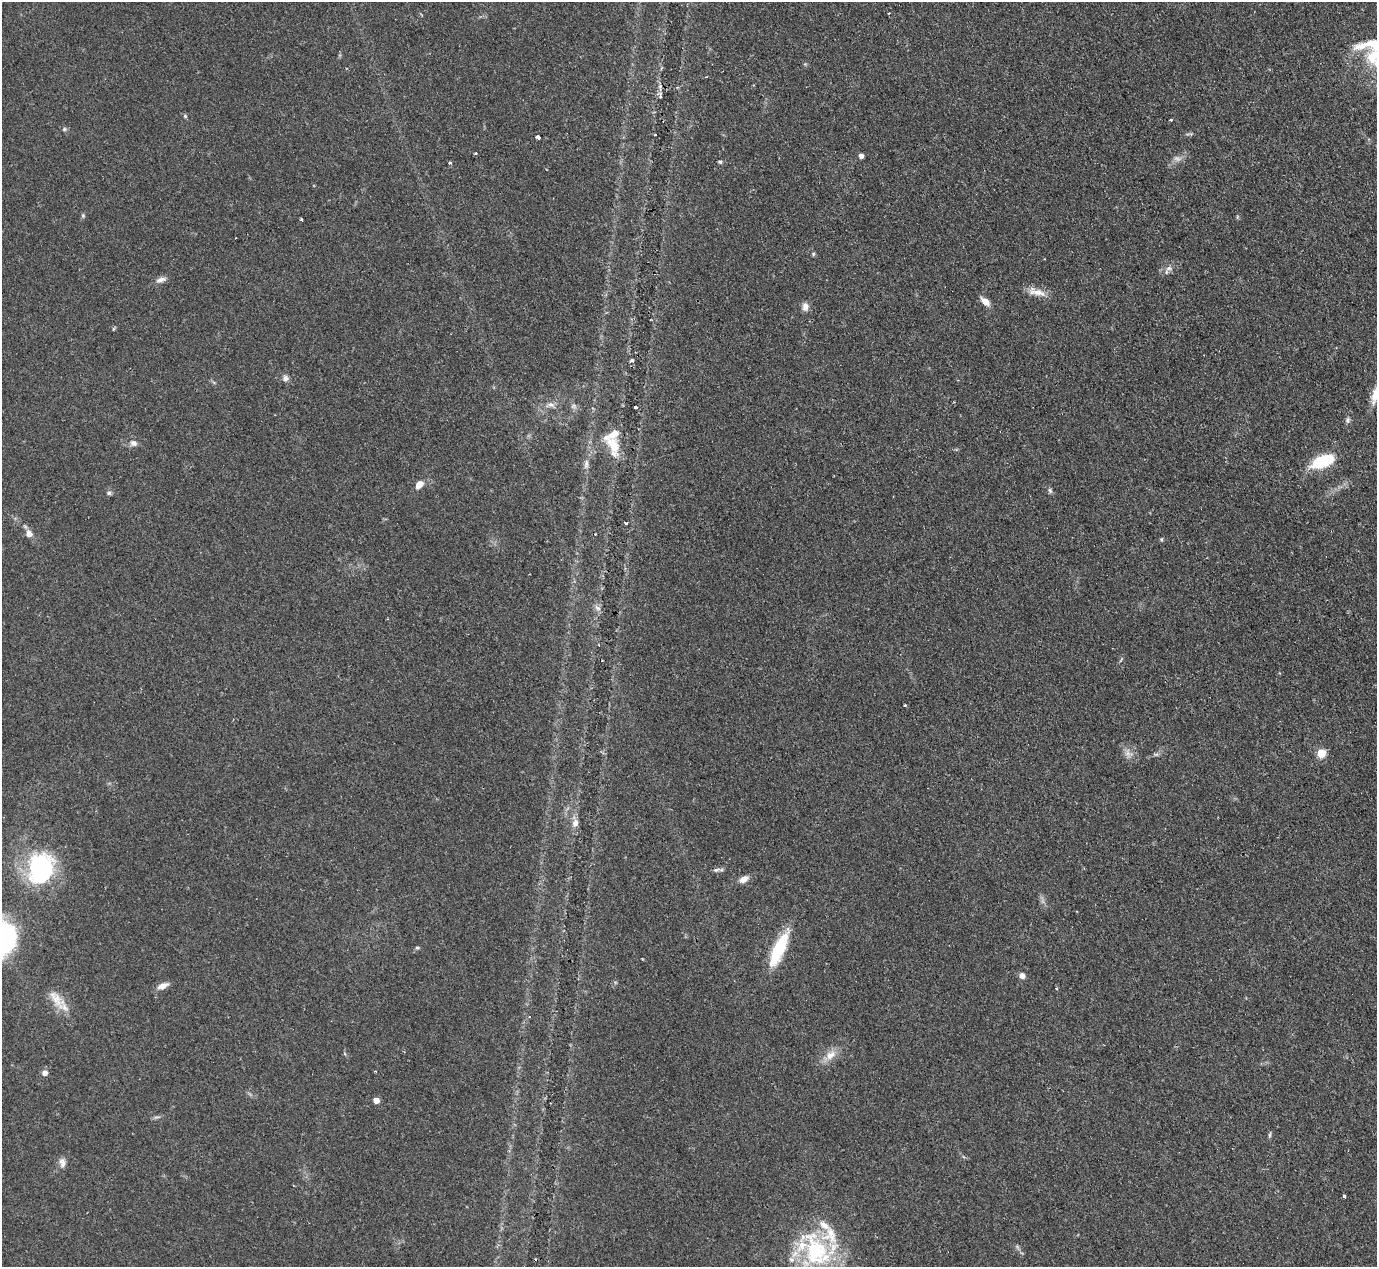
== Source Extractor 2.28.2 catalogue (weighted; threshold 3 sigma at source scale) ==
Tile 10 of 4 x 4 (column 2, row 3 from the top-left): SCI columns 1376-2750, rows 1416-2680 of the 5506 x 5493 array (HDU 1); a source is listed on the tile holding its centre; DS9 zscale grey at full resolution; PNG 1379 x 1269 px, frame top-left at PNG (2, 2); no overlay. Shown black and unused: <1% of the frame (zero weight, under 2 of 3 exposures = <1% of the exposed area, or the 3 px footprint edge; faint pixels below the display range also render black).
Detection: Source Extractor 2.28.2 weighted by HDU 2 'WHT'; one run over the whole footprint, this tile lists its part. Background 0.0744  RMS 0.0056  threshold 0.025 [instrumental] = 3 sigma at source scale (4.5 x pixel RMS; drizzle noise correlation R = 1.50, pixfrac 1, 0.05/0.05 arcsec/px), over >= 5 px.
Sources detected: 74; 1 too faint to see at this stretch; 3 cosmic-ray / hot-pixel residue — not listed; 8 inside a brighter listed object's ellipse — not listed separately; the other 62 listed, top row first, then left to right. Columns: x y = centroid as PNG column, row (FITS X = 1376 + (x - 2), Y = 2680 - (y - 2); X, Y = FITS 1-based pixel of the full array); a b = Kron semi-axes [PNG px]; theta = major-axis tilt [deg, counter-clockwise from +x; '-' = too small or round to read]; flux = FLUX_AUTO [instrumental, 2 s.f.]
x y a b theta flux
1374 57 45 32 52 33
660 86 6 5 - 1.2
660 97 6 4 -72 1
185 116 5 5 - 0.84
1171 120 3 3 - 0.6
64 129 5 5 - 1
538 137 4 3 - 11
476 153 3 3 - 0.93
861 156 4 4 - 2.6
720 162 5 5 - 0.86
450 163 3 3 - 1.2
83 216 6 5 - 0.89
1237 217 6 4 72 0.66
301 219 3 3 - 1.4
813 254 5 4 - 0.87
1169 268 9 6 1 2.4
161 280 16 6 16 2.7
1037 292 26 8 -13 6.6
985 301 11 6 -42 4.9
805 307 11 8 -89 3.2
113 329 5 3 - 0.64
632 360 5 5 - 1.3
285 378 8 8 - 2.2
1376 394 24 10 71 9
550 405 14 7 1 3.3
574 406 8 6 0 1.7
636 407 3 3 - 1.8
1347 420 8 6 87 1.6
133 443 10 8 -17 2.8
613 444 24 14 -60 11
1323 461 26 12 21 27
586 464 15 6 84 2.9
419 484 11 7 49 4.6
1050 491 8 5 -63 1.3
109 493 6 5 - 1.2
625 523 3 3 - 1.1
29 534 9 8 - 3.7
1161 539 5 5 - 0.85
597 608 10 6 -38 2.2
905 705 3 2 - 0.51
1128 753 13 10 -64 4.1
1321 753 5 5 - 26
1156 754 7 4 0 1.1
575 823 15 9 -88 4.4
40 868 24 21 84 95
716 870 11 5 14 1.6
744 879 12 7 31 3.9
4 938 28 19 88 99
417 948 5 4 - 0.79
779 949 34 11 65 32
1022 976 7 6 - 2.7
163 986 13 7 23 4.7
1056 989 4 3 - 0.54
57 999 33 12 -53 10
830 1055 18 11 33 6.8
375 1071 4 3 - 0.49
45 1073 5 5 - 3.9
376 1100 4 4 - 6.1
1270 1135 7 4 82 0.94
62 1163 13 7 -83 3
1344 1196 3 3 - 1.1
816 1250 54 38 -53 66
Isophote crosses this tile's border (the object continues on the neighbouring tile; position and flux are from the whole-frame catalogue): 3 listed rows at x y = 1374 57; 1376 394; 4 938